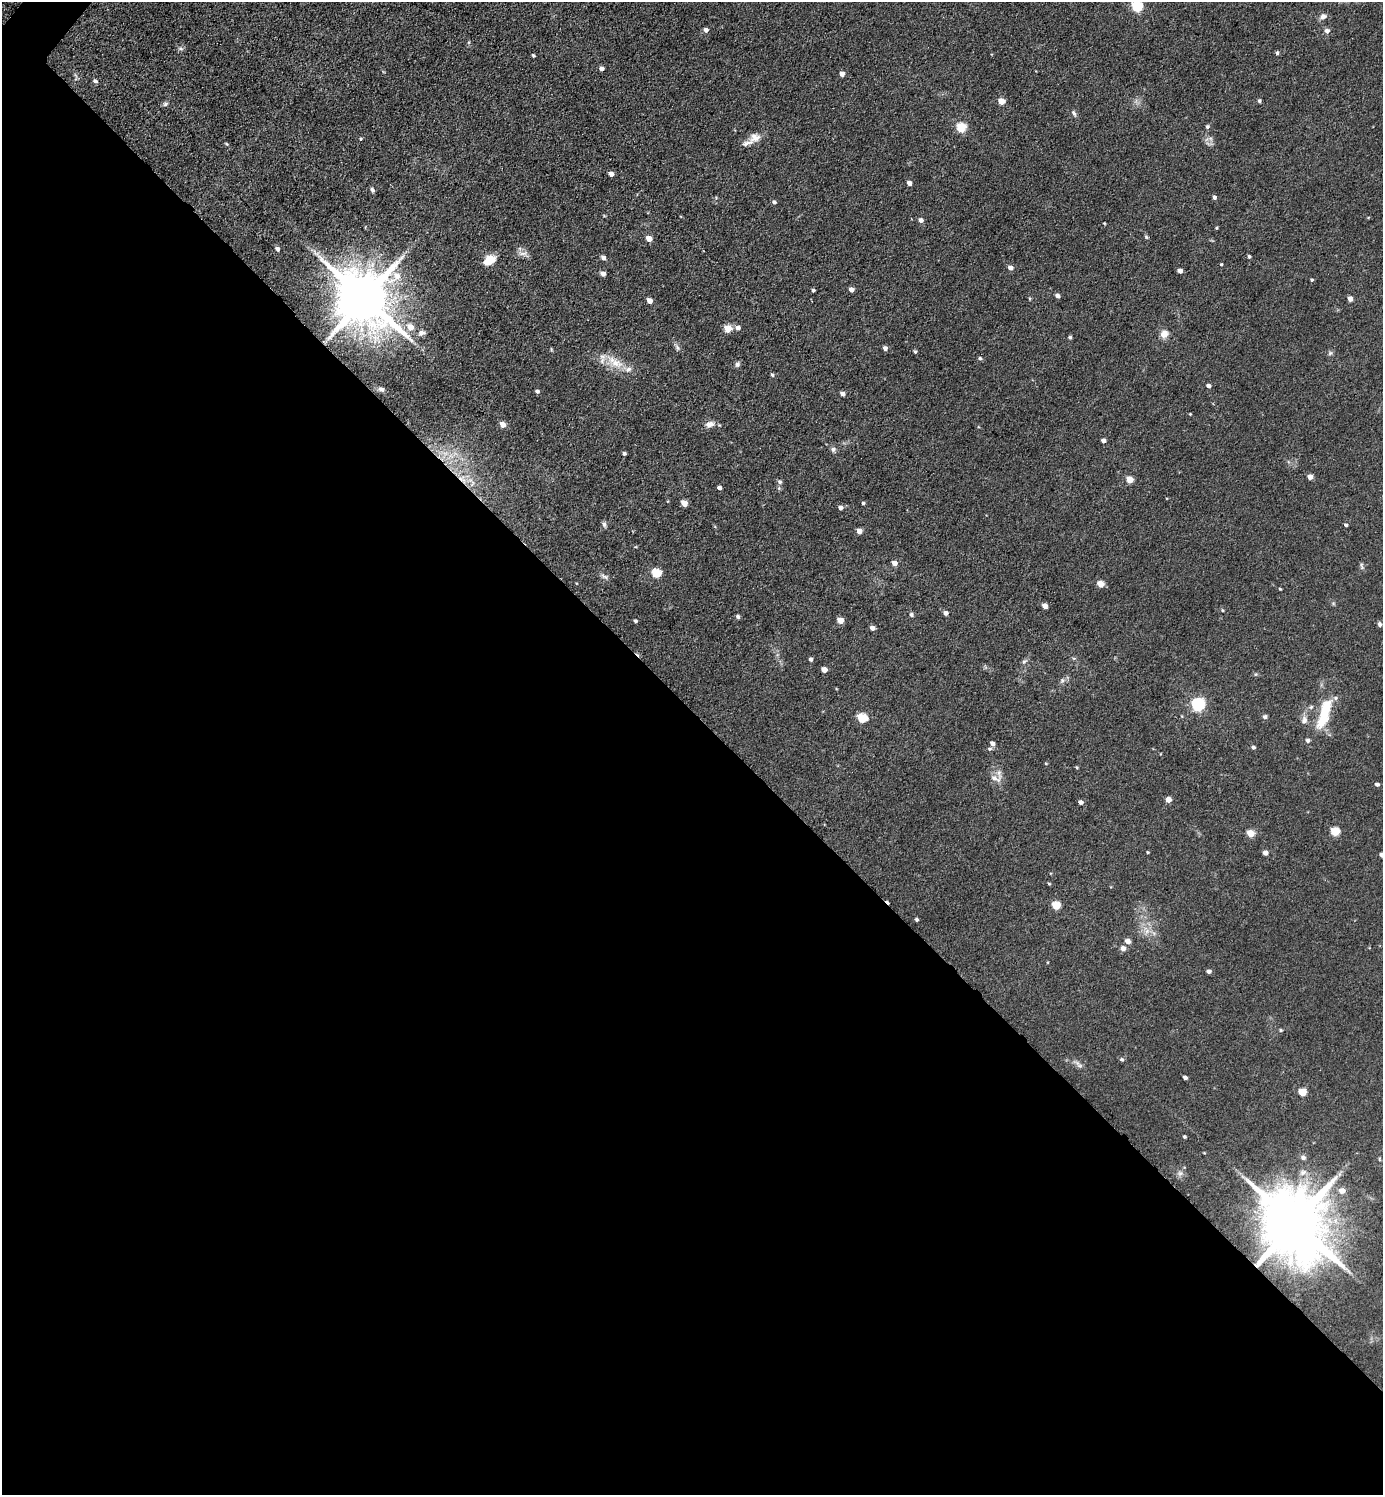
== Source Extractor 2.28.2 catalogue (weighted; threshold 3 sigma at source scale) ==
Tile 14 of 4 x 4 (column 2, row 4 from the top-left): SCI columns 1681-3061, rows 3-1495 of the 5979 x 5977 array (HDU 1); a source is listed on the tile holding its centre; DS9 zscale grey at full resolution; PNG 1385 x 1497 px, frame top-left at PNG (2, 2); no overlay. Shown black and unused: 53% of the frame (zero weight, under 3 of 5 exposures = <1% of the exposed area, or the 3 px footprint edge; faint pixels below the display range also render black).
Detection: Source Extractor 2.28.2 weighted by HDU 2 'WHT'; one run over the whole footprint, this tile lists its part. Background 0.0607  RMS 0.0073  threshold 0.0326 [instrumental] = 3 sigma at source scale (4.5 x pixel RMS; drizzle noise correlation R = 1.50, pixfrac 1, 0.05/0.05 arcsec/px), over >= 5 px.
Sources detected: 137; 1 cosmic-ray / hot-pixel residue — not listed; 3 inside a brighter listed object's ellipse — not listed separately; the other 133 listed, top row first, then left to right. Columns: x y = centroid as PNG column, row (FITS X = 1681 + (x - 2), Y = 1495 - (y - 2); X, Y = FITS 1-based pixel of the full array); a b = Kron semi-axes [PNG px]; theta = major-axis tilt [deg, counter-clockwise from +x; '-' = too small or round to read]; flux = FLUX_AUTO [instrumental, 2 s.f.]
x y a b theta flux
1137 6 5 5 - 57
1323 16 8 7 - 3.1
706 30 5 4 - 2.8
1327 31 5 5 - 3.1
181 49 8 4 -1 1.4
1277 53 5 4 - 1.1
533 56 3 3 - 1
602 69 4 4 - 2.8
842 74 4 4 - 4.4
95 81 5 4 - 1.8
1001 101 5 4 - 9.1
1259 101 4 4 - 1.2
165 104 7 5 20 1.6
1074 113 9 5 -64 1.5
961 127 5 5 - 34
1207 127 5 5 - 1.5
755 138 15 12 25 6.2
360 139 5 4 - 0.76
611 174 4 4 - 4
909 183 4 4 - 3.8
372 190 7 5 -70 1.5
1214 197 4 3 - 2
774 202 4 4 - 1.7
921 220 5 5 - 3
1104 223 3 2 - 0.61
1216 228 3 3 - 0.75
1146 237 5 4 - 0.94
649 238 5 4 - 7.7
277 249 5 5 - 2.1
523 253 12 4 0 2.7
1249 256 4 3 - 1.1
603 258 5 4 - 3.2
489 260 11 8 34 13
1221 264 3 3 - 0.71
1010 268 5 4 - 4.1
1180 271 4 4 - 3.8
603 274 5 4 - 3.9
1312 280 4 3 - 0.87
851 289 4 4 - 3.9
813 290 3 3 - 1.4
1057 296 5 4 - 2.5
364 298 16 13 -44 5500
1350 299 4 4 - 4.5
649 301 4 4 - 6.5
410 327 7 6 - 7.5
728 328 5 5 - 16
738 328 5 5 - 2.8
421 333 9 7 11 2.9
1164 334 10 9 - 4.9
1070 337 4 4 - 1.2
677 348 8 5 -70 1.7
885 348 4 4 - 3.3
915 351 4 4 - 1
1330 353 6 5 - 1.3
980 358 5 5 - 1.3
615 362 26 11 -30 13
737 364 7 6 - 1.8
772 375 5 4 - 0.92
1208 386 4 4 - 2.5
381 389 8 6 -24 1.9
537 391 4 4 - 1.7
842 394 4 4 - 3.5
1190 414 3 3 - 0.55
710 424 12 8 12 4
503 425 5 5 - 5.7
1103 441 4 4 - 3.1
833 449 7 6 - 1.9
624 453 4 3 - 1.5
1310 477 4 4 - 5.3
1130 479 5 4 - 12
780 482 6 5 - 1.9
719 488 4 4 - 2.3
684 503 5 4 - 9.9
863 503 4 4 - 0.88
840 508 5 4 - 2.6
604 524 7 6 - 1.8
1346 525 4 3 - 1.1
859 531 4 4 - 5.3
894 563 5 4 - 5.1
1362 566 11 4 -89 1.4
656 573 5 5 - 32
604 577 11 5 -31 2.1
1100 584 5 4 - 11
1280 589 4 3 - 0.58
1045 606 4 4 - 5
1222 610 4 4 - 0.75
946 613 5 5 - 2.2
911 615 5 4 - 1.9
738 617 5 5 - 1.4
840 620 5 4 - 8.7
635 621 4 4 - 1.3
1380 624 6 5 - 1.5
872 628 5 4 - 3
811 659 4 4 - 1.6
1024 662 6 5 - 1.4
824 670 5 4 - 6.5
1198 704 6 6 - 110
1324 713 42 12 73 28
1265 717 6 6 - 1.5
862 718 6 5 - 32
1304 720 10 8 80 3.4
1308 740 5 5 - 1.7
992 743 6 5 - 2.7
1253 747 4 4 - 1.7
1077 767 4 3 - 0.76
995 779 17 7 -19 4
1377 784 4 4 - 2.1
1168 799 4 4 - 6
1080 802 4 4 - 2.7
1335 831 5 5 - 26
1250 833 5 4 - 14
1147 852 4 3 - 0.64
1265 853 4 4 - 4.3
1382 855 4 4 - 3
1049 884 4 3 - 0.73
1056 905 5 5 - 21
916 919 4 3 - 1.3
1147 931 7 5 46 2.8
1128 941 5 5 - 4.4
1123 948 5 5 - 4.3
1209 971 5 4 - 2
1281 1030 5 4 - 0.88
1122 1059 6 5 - 1.3
1080 1066 9 4 -19 1.8
1185 1078 4 3 - 2.1
1302 1092 5 5 - 16
1184 1137 3 3 - 1
1303 1157 7 6 - 2
1379 1159 6 3 -72 0.75
1303 1172 10 7 28 3.2
1180 1173 7 6 - 2.1
1342 1191 7 6 - 5.6
1294 1223 19 15 -52 7800
Overlapping masked pixels (flux is a lower limit): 2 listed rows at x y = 364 298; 1294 1223
Isophote crosses this tile's border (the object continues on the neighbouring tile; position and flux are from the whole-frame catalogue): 2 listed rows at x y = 1137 6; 1382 855